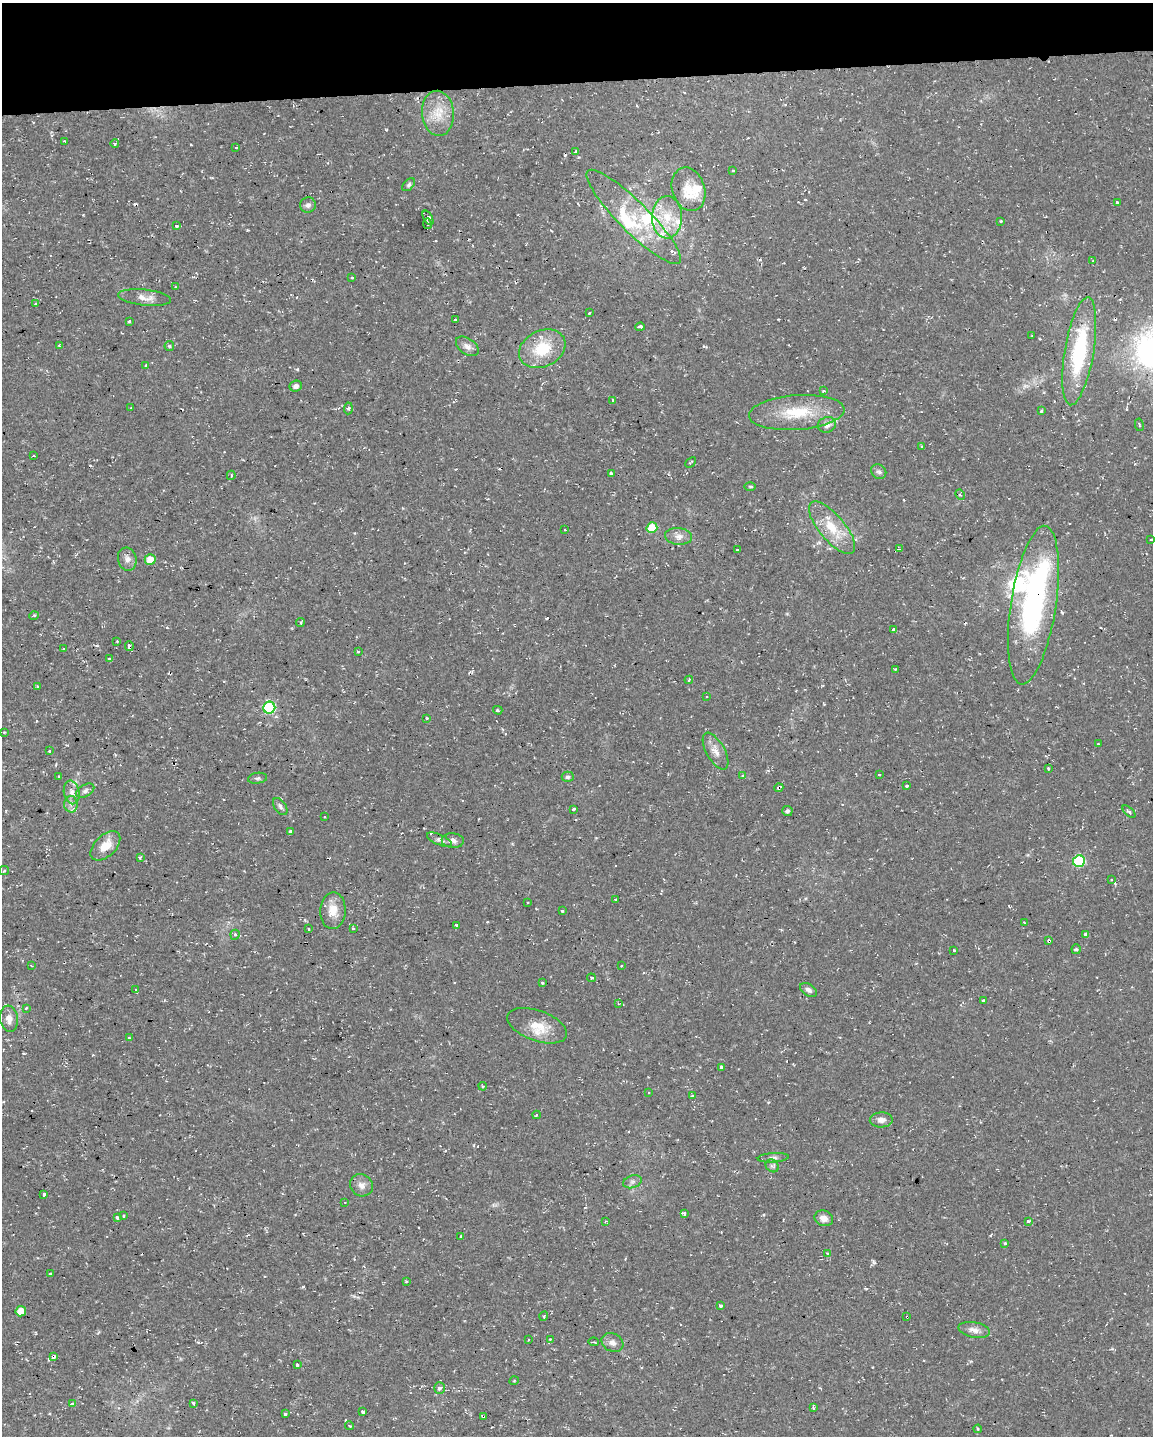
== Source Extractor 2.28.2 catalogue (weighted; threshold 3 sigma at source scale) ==
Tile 3 of 4 x 3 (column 3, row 1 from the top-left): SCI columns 2305-3455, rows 2919-4352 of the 4607 x 4367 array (HDU 1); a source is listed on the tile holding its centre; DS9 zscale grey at full resolution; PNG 1155 x 1438 px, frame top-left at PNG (2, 3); each listed source drawn as its Kron ellipse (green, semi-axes under 4 px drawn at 4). Shown black and unused: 6% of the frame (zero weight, under 2 of 3 exposures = <1% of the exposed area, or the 3 px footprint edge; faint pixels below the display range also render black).
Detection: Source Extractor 2.28.2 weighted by HDU 2 'WHT'; one run over the whole footprint, this tile lists its part. Background 0.0286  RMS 0.004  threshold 0.018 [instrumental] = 3 sigma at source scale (4.5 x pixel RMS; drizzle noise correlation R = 1.50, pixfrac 1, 0.0396/0.0396 arcsec/px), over >= 5 px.
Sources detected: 212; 2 inside a brighter object's white glare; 30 cosmic-ray / hot-pixel residue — neither listed nor drawn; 9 inside a brighter listed object's ellipse — not listed separately; the other 171 listed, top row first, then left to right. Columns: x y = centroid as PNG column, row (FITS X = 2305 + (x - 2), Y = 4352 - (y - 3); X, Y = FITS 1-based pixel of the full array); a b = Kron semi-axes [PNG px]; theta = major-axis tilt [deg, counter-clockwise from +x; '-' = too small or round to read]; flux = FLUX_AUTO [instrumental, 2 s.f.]
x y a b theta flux
438 113 22 16 -85 8.5
64 141 3 2 - 0.45
115 143 4 3 - 0.44
236 147 3 3 - 0.51
576 151 3 3 - 1.6
733 170 3 3 - 0.98
409 185 8 5 46 0.83
689 189 22 16 -72 8.8
1117 202 3 3 - 1.4
308 205 8 7 - 1.4
634 217 65 15 -45 19
667 217 21 15 88 11
428 218 8 3 -60 8.6
1001 221 3 3 - 1.2
427 224 5 3 - 3.2
176 226 3 3 - 1.7
1093 260 3 2 - 0.26
352 278 3 3 - 1.2
176 287 2 2 - 0.41
144 298 27 8 -6 3.7
36 304 3 3 - 0.91
589 313 3 2 - 0.41
455 320 3 2 - 0.35
130 321 3 3 - 0.71
640 327 5 3 - 6.3
1032 336 3 2 - 0.26
59 346 3 2 - 0.66
169 346 5 4 - 0.49
467 346 13 8 -35 2.2
542 349 24 18 26 15
1079 351 55 14 81 36
146 365 3 3 - 0.88
296 386 6 5 - 1.6
824 391 3 3 - 0.91
613 400 3 3 - 0.62
131 408 4 2 - 0.29
348 408 6 4 86 0.75
1041 411 4 2 - 0.63
797 413 48 17 4 17
827 425 9 7 18 2.3
1139 425 6 2 -79 0.4
922 446 3 3 - 1.6
34 456 3 3 - 0.82
691 462 6 3 44 0.5
879 472 8 7 - 1.1
611 473 3 3 - 1.7
231 475 4 3 - 0.55
750 486 6 4 0 0.51
960 495 5 4 - 0.64
652 528 5 5 - 12
832 528 32 12 -50 11
565 530 3 2 - 0.34
678 536 13 8 -5 2.7
1151 539 4 3 - 1.2
899 549 4 4 - 0.43
738 550 3 3 - 12
127 559 12 9 -75 2.3
150 560 5 5 - 6.3
1033 605 80 22 81 85
34 615 5 3 - 0.43
300 622 4 3 - 0.51
893 630 3 3 - 2.2
117 641 3 2 - 0.34
129 646 5 3 - 1.5
64 649 3 2 - 0.55
358 651 3 3 - 1.1
109 659 3 3 - 1.5
895 669 3 2 - 0.6
689 680 4 3 - 0.52
37 686 4 2 - 0.32
706 697 3 2 - 0.5
269 708 6 6 - 41
498 710 5 3 - 0.64
427 718 4 4 - 0.38
4 732 3 2 - 0.33
1098 744 3 3 - 0.85
49 751 3 3 - 1.1
716 751 20 9 -61 3.8
1048 768 3 3 - 1.2
879 774 3 3 - 1.1
58 776 3 3 - 1
743 776 3 3 - 0.95
568 777 6 5 - 0.91
257 778 10 5 8 0.89
906 786 3 3 - 2.1
779 788 4 3 - 2.5
85 791 10 6 30 1.2
72 792 12 7 -79 2.4
71 804 8 6 -87 1.5
280 806 9 5 -56 1.2
573 809 4 3 - 1.6
787 811 5 5 - 0.86
1129 812 8 3 -44 0.8
325 817 3 2 - 0.33
291 831 3 3 - 2.8
440 840 13 5 -23 1.3
453 841 11 7 -4 2
105 846 18 10 43 6.2
140 857 3 2 - 0.59
1079 861 6 5 - 33
4 871 5 4 - 0.53
1111 879 3 3 - 0.75
615 899 3 3 - 1.6
528 903 2 2 - 0.36
333 911 18 12 88 5.9
562 911 3 3 - 2.7
1024 922 4 2 - 0.31
457 925 4 3 - 1.4
353 928 3 3 - 0.75
308 929 3 3 - 0.83
1085 934 4 3 - 1.5
235 935 5 4 - 0.99
1049 941 3 3 - 1.2
1076 949 5 4 - 0.69
954 951 3 3 - 1.1
32 966 4 2 - 0.3
621 966 3 2 - 0.32
591 978 4 3 - 0.47
543 983 3 3 - 1.1
136 990 4 3 - 0.59
808 990 9 5 -34 1.4
983 1001 4 3 - 0.58
618 1004 4 3 - 0.38
26 1008 3 3 - 0.41
9 1019 13 9 -83 2.8
537 1026 31 15 -20 8.8
129 1038 4 2 - 0.32
721 1067 3 3 - 3.5
483 1086 4 3 - 0.56
649 1092 3 3 - 0.58
692 1096 4 4 - 0.52
537 1115 4 3 - 0.67
881 1120 11 7 2 2.3
773 1158 15 4 4 1.3
772 1166 7 5 -43 0.95
632 1182 9 6 18 1.3
362 1185 12 10 -40 2.5
44 1194 3 3 - 1.9
345 1202 3 2 - 0.71
684 1214 4 3 - 1.2
124 1216 3 3 - 1.5
117 1218 3 3 - 1.8
824 1218 9 7 -19 2.8
606 1221 3 3 - 0.41
1028 1222 4 3 - 3.3
461 1237 3 3 - 2.6
1005 1243 3 3 - 0.53
827 1253 3 2 - 0.32
50 1274 3 3 - 0.77
406 1281 4 3 - 0.41
721 1306 3 3 - 1.4
21 1311 5 5 - 5.8
544 1316 4 4 - 0.48
907 1317 3 2 - 0.58
974 1330 16 7 -11 2.7
528 1339 3 2 - 0.35
550 1339 3 2 - 0.62
594 1342 5 3 - 0.46
612 1343 11 9 -28 2.3
54 1356 4 3 - 3.4
297 1365 3 3 - 2.8
514 1381 4 3 - 0.35
439 1388 5 5 - 1.3
73 1403 3 3 - 1
194 1403 3 3 - 1.5
813 1408 4 2 - 1.8
363 1412 3 3 - 5.5
285 1414 3 3 - 1.2
483 1416 4 2 - 0.39
349 1426 4 3 - 0.45
978 1429 4 3 - 0.41
Overlapping masked pixels (flux is a lower limit): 7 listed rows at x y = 1033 605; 129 646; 779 788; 1049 941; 907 1317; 54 1356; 483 1416
Isophote crosses this tile's border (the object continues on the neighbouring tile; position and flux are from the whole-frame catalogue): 1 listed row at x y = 1151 539
Unlisted compact peaks at least as high as the median listed source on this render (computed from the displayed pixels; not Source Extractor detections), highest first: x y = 297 369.